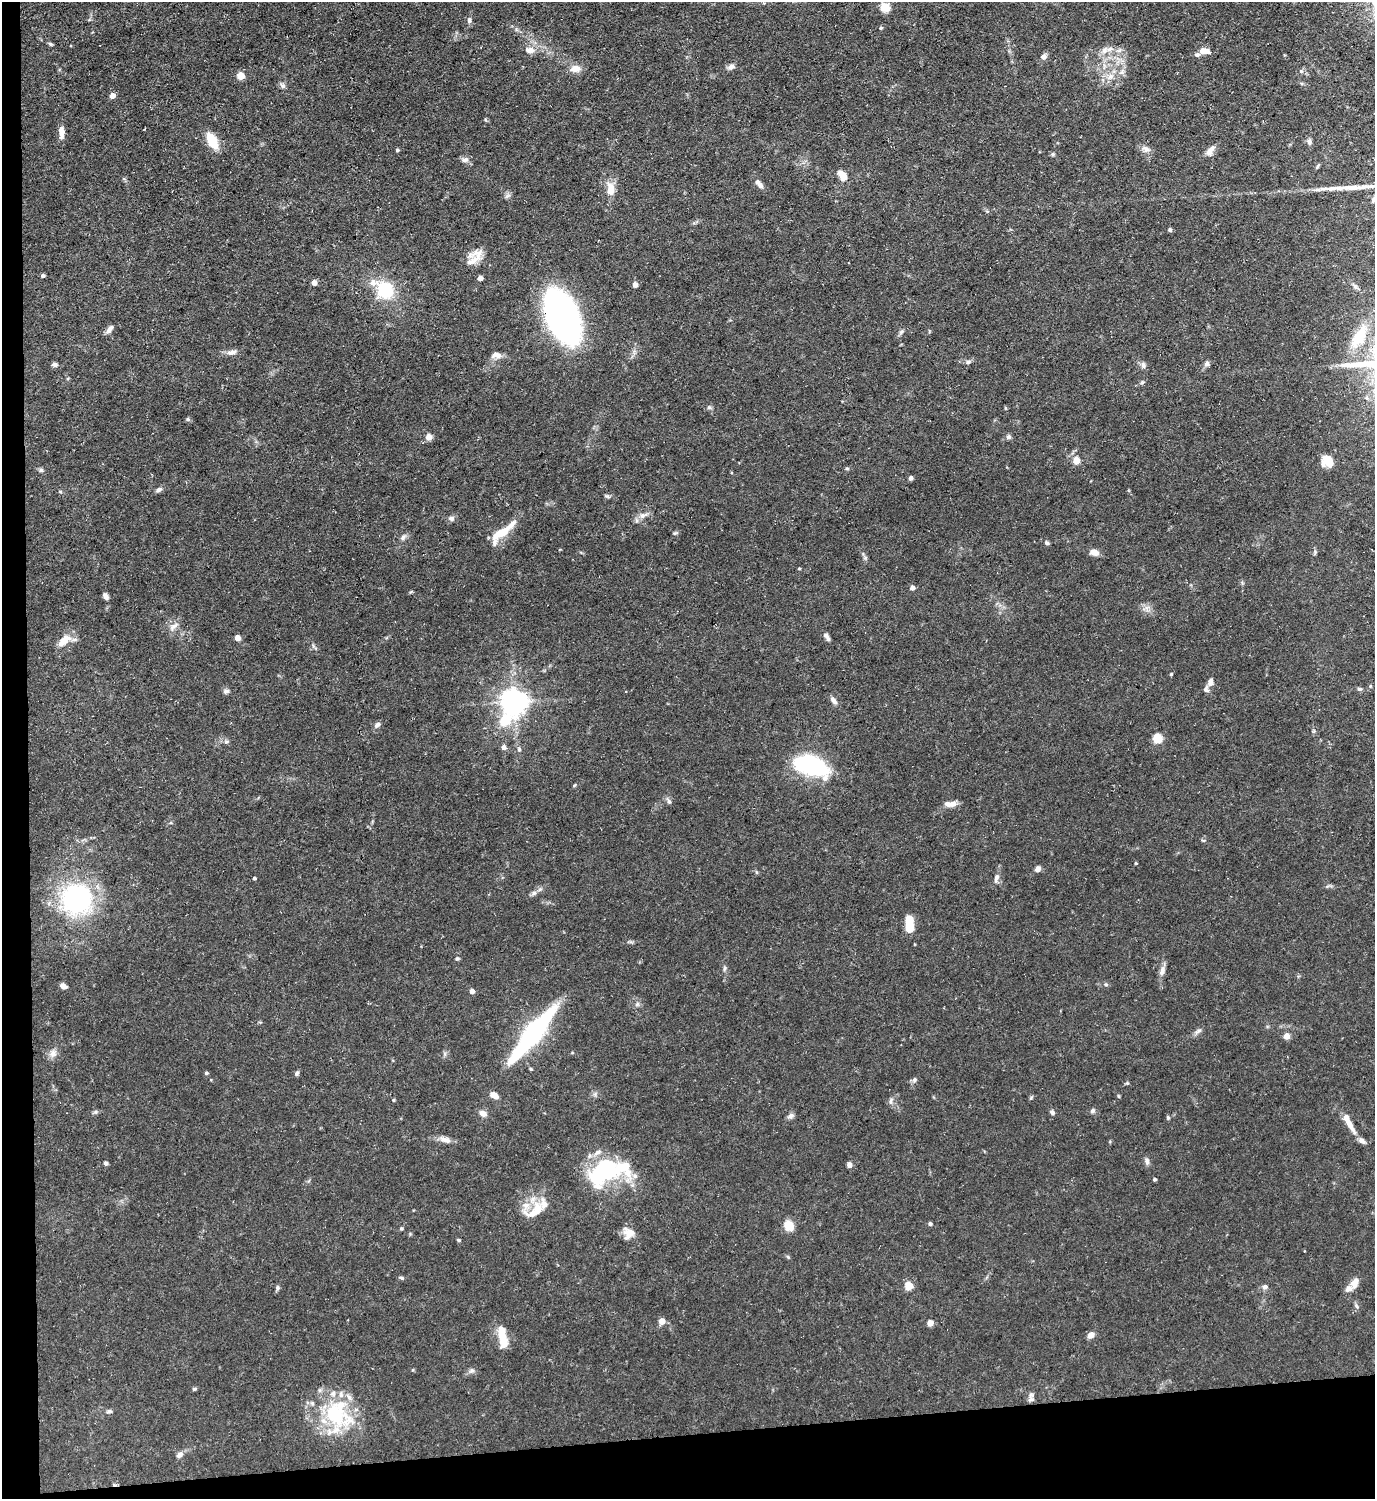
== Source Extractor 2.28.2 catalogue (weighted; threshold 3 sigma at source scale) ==
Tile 7 of 3 x 3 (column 1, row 3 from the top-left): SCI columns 226-1598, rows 1-1497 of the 4469 x 4492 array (HDU 1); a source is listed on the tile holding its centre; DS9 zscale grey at full resolution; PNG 1377 x 1501 px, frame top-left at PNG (2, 2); no overlay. Shown black and unused: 6% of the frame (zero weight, under 3 of 5 exposures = <1% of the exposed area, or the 3 px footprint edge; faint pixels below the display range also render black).
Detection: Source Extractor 2.28.2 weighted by HDU 2 'WHT'; one run over the whole footprint, this tile lists its part. Background 0.0577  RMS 0.004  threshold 0.0178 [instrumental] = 3 sigma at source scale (4.5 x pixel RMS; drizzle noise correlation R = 1.50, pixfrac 1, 0.05/0.05 arcsec/px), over >= 5 px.
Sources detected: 172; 4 inside a brighter object's white glare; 1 long thin detection or spike segment (spike, bleed or trail) — not listed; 15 inside a brighter listed object's ellipse — not listed separately; the other 152 listed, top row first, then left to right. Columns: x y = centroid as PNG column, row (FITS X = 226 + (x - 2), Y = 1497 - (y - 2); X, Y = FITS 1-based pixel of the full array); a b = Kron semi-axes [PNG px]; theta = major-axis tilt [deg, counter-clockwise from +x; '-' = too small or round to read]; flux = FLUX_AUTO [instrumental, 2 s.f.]
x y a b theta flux
885 8 11 9 3 5.1
469 20 8 6 87 1.1
881 28 5 4 - 0.54
50 44 6 4 -27 0.58
530 50 13 8 -4 2.9
1104 50 12 6 54 2.1
1204 51 9 6 -4 5.3
1197 55 6 5 - 0.93
1044 56 8 7 - 1.4
731 67 9 7 48 1.5
575 68 12 9 -4 3.7
241 76 5 5 - 7.4
1110 77 11 7 45 2.8
283 85 8 6 -43 1.1
112 96 5 4 - 3.8
61 132 14 6 -88 3.2
212 141 17 9 -62 9.3
1309 142 8 6 -80 1.3
1146 149 12 7 -25 2
397 150 4 4 - 0.6
1210 150 13 7 52 2.8
1053 154 5 5 - 0.58
465 160 12 7 11 1.5
1317 166 8 4 51 0.58
842 176 11 7 -58 4.9
759 184 15 6 -50 1.9
611 189 18 10 -87 4.6
1170 230 4 4 - 0.95
475 257 23 13 50 5.5
43 275 4 4 - 0.94
480 278 4 4 - 2.3
314 283 5 4 - 2.9
635 285 4 4 - 3.3
1355 287 8 5 -45 0.8
385 290 17 16 - 18
563 316 46 25 -68 130
110 329 13 6 51 1.7
901 332 7 5 45 0.84
1359 336 34 13 58 11
232 352 13 7 11 2.2
496 355 12 8 2 2.4
968 362 8 5 3 0.99
1207 363 7 6 - 1.2
54 365 7 6 - 1.1
1143 365 9 6 -71 1.3
1142 382 6 4 55 0.55
709 407 6 6 - 0.8
188 419 6 5 - 0.66
428 437 4 4 - 5.3
1008 437 6 6 - 0.99
1076 460 5 4 - 11
1328 460 12 9 -50 6.1
41 470 6 6 - 0.78
911 478 5 4 - 0.89
159 490 8 5 20 1.2
60 491 5 3 - 0.43
607 496 7 4 -26 0.67
643 515 13 7 28 2.3
451 518 8 7 - 1.3
500 533 22 9 31 8.1
675 533 7 4 35 0.59
403 537 10 5 53 1.2
1047 543 6 5 - 0.8
1094 552 9 7 -17 3.1
865 558 6 4 18 0.56
799 568 4 3 - 0.44
912 588 4 4 - 2.3
105 596 8 5 -64 1.5
174 626 17 7 40 2.3
827 636 11 5 -57 1.4
237 638 4 4 - 4.1
64 641 18 9 42 5.6
1171 674 5 4 - 0.4
1210 682 7 5 73 2.5
1206 689 8 7 - 1.2
1359 689 7 5 10 0.73
226 691 9 6 9 1.1
833 700 10 6 -55 1.8
514 702 10 9 - 460
377 725 10 6 39 1.2
1157 738 5 5 - 22
226 742 6 5 - 0.79
504 747 5 5 - 1.9
519 749 7 5 -74 0.83
810 765 28 13 -22 60
574 785 5 4 - 0.43
669 801 9 5 -61 0.99
950 804 14 7 1 3.1
1203 840 6 3 -17 0.48
1136 863 4 3 - 0.46
1038 869 6 5 - 2.1
756 872 6 4 -88 0.49
254 878 4 3 - 0.62
996 879 15 6 79 1.8
534 893 7 6 - 1.1
77 899 24 23 - 70
909 928 8 7 - 6.3
457 959 5 5 - 0.63
724 968 8 4 81 0.72
1162 971 14 7 72 2.2
1106 984 6 5 - 0.65
63 986 6 4 -30 2
472 991 4 4 - 2.4
637 1004 8 4 45 0.84
1198 1031 13 4 31 1.2
532 1035 73 15 51 56
1287 1036 4 4 - 5.3
53 1053 11 10 - 2.4
206 1073 4 4 - 0.69
297 1073 7 5 62 0.83
914 1080 8 6 66 0.97
1127 1083 5 5 - 0.48
494 1095 8 5 -32 3.9
1118 1096 5 3 - 0.42
393 1100 5 3 - 0.4
891 1101 11 4 73 1.1
1092 1110 7 5 46 0.9
95 1112 6 5 - 0.72
1052 1112 7 5 -45 0.91
483 1113 9 7 -34 2.2
791 1116 9 7 32 1.3
1168 1117 6 4 -69 0.55
1349 1124 27 7 -57 5
445 1140 18 7 -18 2.5
1147 1161 10 5 -89 1.3
106 1163 5 4 - 1
849 1165 7 6 - 1.3
605 1173 40 26 31 37
1154 1179 4 3 - 0.77
535 1211 33 16 38 8.9
930 1224 4 4 - 0.97
789 1226 12 10 -55 4.9
401 1228 4 4 - 0.5
630 1232 18 10 -15 3.6
459 1240 5 4 - 0.52
788 1257 5 4 - 0.5
402 1278 7 4 -26 0.63
1355 1283 14 9 70 3.2
909 1286 5 5 - 13
1265 1287 8 6 14 1.2
277 1288 6 4 89 0.7
1357 1307 7 4 -59 0.76
662 1321 5 5 - 4.2
930 1323 4 4 - 5.5
502 1334 23 9 -88 6.5
1091 1335 8 6 42 2.4
472 1371 8 6 41 1.1
194 1389 5 4 - 0.58
1031 1395 8 6 64 1.1
109 1411 8 4 6 0.74
335 1415 52 35 -44 32
179 1455 9 7 44 1.8